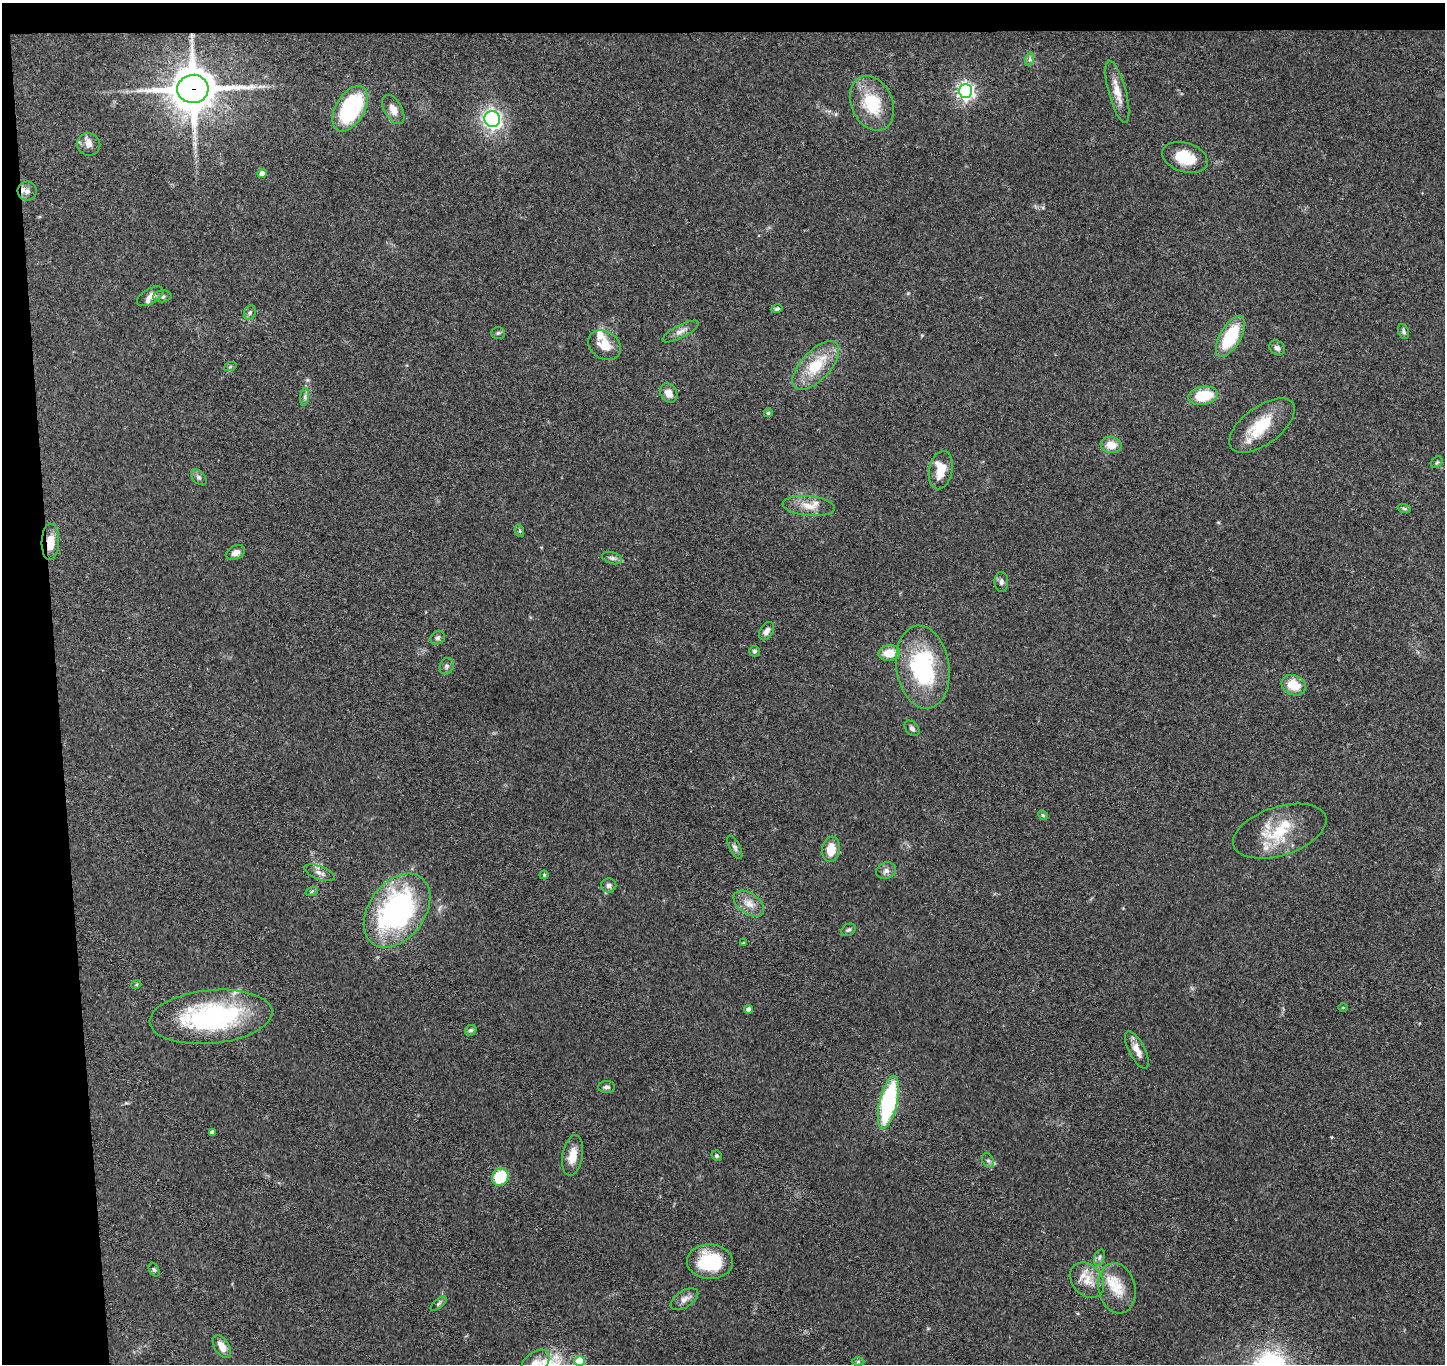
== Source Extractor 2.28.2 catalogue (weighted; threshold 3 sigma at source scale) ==
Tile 1 of 3 x 3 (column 1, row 1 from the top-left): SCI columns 59-1501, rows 2877-4238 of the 4442 x 4370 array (HDU 1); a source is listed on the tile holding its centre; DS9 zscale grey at full resolution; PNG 1447 x 1366 px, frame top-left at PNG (2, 3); each listed source drawn as its Kron ellipse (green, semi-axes under 4 px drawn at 4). Shown black and unused: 6% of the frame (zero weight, under 3 of 4 exposures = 6% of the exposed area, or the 3 px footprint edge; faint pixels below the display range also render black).
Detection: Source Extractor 2.28.2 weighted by HDU 2 'WHT'; one run over the whole footprint, this tile lists its part. Background 0.0832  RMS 0.0057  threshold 0.0256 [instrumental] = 3 sigma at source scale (4.5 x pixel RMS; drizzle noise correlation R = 1.50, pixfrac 1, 0.05/0.05 arcsec/px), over >= 5 px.
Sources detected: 93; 8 inside a brighter listed object's ellipse — not listed separately; the other 85 listed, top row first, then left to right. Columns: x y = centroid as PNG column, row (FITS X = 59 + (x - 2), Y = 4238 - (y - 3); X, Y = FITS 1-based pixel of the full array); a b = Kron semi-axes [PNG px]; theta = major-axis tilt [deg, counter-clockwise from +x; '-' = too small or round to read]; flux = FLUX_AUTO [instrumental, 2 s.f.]
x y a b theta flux
1030 59 7 4 72 1.2
193 89 15 14 - 1900
965 91 7 6 - 200
1117 92 32 8 -75 7.8
872 103 28 20 -66 24
350 109 25 14 59 57
393 109 16 9 -61 5
492 119 8 7 - 160
88 144 12 11 - 4
1185 157 23 14 -17 16
262 174 4 4 - 4.2
27 191 9 9 - 2.7
150 296 15 7 30 3.4
162 296 9 6 7 1.6
777 309 6 4 16 1.2
250 313 7 5 70 1.3
680 331 20 6 27 3.7
1403 331 7 5 -68 1.2
498 333 7 5 1 1.1
1230 336 23 10 60 30
605 345 17 13 -34 8.5
1277 348 8 6 -40 2.1
816 366 30 14 47 21
230 367 6 4 19 0.76
669 393 10 8 -59 5.2
1203 396 15 9 10 20
305 397 9 4 82 1.5
768 413 4 4 - 0.94
1262 426 38 19 37 22
1111 445 10 8 -7 6.7
1437 462 6 5 - 0.94
941 470 19 11 78 11
199 477 9 5 -45 1.5
809 506 26 10 -5 7.8
1404 508 7 4 -19 0.93
520 531 6 4 -72 0.92
50 542 18 8 88 8
236 553 10 7 27 3.3
612 558 10 6 -15 1.8
1001 582 10 7 -88 1.9
767 631 10 6 59 2.8
438 638 8 6 33 1.4
754 651 5 5 - 1.1
889 653 11 8 6 10
447 666 8 6 66 1.7
923 667 42 26 -81 60
1294 685 13 10 -26 12
912 728 9 6 -49 1.8
1043 815 5 4 - 0.7
1280 831 48 24 18 27
735 847 13 5 -63 1.8
831 849 13 8 83 9.4
886 871 10 8 22 2.6
319 873 16 6 -21 3.1
544 875 4 4 - 0.68
609 885 7 7 - 1.9
312 891 6 4 20 0.79
749 904 17 10 -35 5.9
397 911 41 28 53 120
848 930 7 5 29 1.3
743 943 3 3 - 0.49
136 985 5 3 - 0.58
1343 1007 4 3 - 0.49
749 1009 4 4 - 2.3
211 1017 61 26 5 89
471 1030 6 5 - 1.1
1137 1050 20 8 -63 5.3
606 1087 8 5 1 1.6
888 1102 27 9 77 78
212 1132 4 4 - 2.3
573 1156 20 10 80 7.6
717 1156 5 5 - 0.92
988 1160 8 5 -62 1.4
500 1177 9 8 - 22
1099 1257 8 5 71 1.4
710 1262 23 17 -2 32
154 1269 7 5 -62 1.1
1087 1280 20 15 -50 9.3
1117 1288 25 18 -77 14
684 1299 15 8 33 3.6
439 1304 10 4 40 1.3
222 1347 13 7 -58 5.2
579 1361 5 5 - 19
858 1361 6 4 1 1
535 1364 18 10 43 7.5
Overlapping masked pixels (flux is a lower limit): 2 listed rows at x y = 193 89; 50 542
Isophote crosses this tile's border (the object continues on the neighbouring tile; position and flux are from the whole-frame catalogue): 2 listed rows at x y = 579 1361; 535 1364